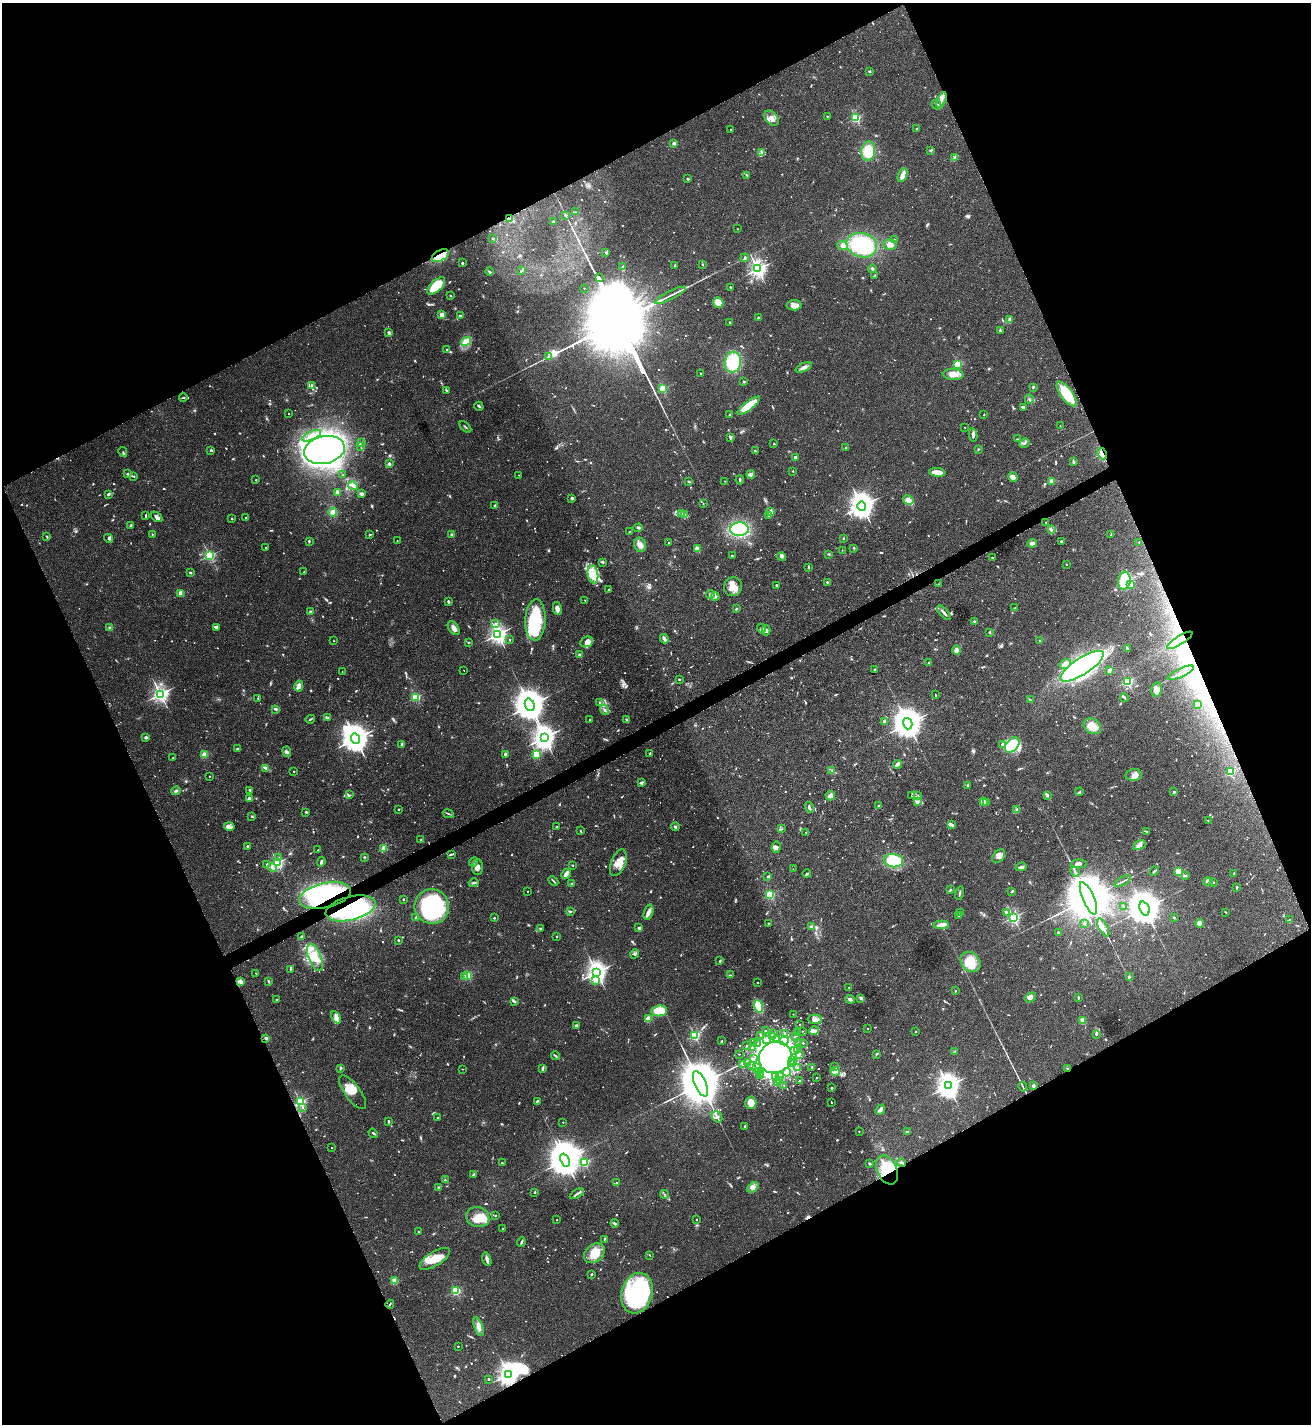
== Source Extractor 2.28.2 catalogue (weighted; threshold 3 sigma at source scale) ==
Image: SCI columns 161-5394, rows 7-5694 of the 5688 x 5698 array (HDU 1 of 3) = the unmasked area's bounding box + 8 px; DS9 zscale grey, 4 x 4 block average (1 PNG px = mean of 4 x 4 image px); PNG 1313 x 1426 px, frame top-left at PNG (2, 3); each listed source drawn as its Kron ellipse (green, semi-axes under 4 px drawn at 4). Shown black and unused: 45% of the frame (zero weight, under 2 of 3 exposures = <1% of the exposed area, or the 3 px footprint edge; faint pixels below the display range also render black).
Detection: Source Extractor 2.28.2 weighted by HDU 2 'WHT'. Background 0.0713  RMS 0.0061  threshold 0.0274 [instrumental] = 3 sigma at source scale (4.5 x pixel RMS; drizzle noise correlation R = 1.50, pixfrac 1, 0.05/0.05 arcsec/px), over >= 5 px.
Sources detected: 1336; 19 too faint to see at this stretch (4 x 4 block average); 16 inside a brighter object's white glare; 9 cosmic-ray / hot-pixel residue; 9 long thin detections or spike segments (spike, bleed or trail) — neither listed nor drawn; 35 coinciding with a brighter row at this scale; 66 inside a brighter listed object's ellipse — not listed separately; of the other 1182, all 500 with FLUX_AUTO >= 2.8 (the completeness limit of this list) listed and drawn (682 fainter detections not listed), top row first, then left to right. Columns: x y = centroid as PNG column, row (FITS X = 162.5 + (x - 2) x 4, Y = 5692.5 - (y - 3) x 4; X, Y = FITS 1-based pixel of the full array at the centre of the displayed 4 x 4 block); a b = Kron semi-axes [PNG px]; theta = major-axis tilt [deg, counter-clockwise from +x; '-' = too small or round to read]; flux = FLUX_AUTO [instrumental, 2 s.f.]
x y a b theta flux
869 71 2 2 - 12
941 100 8 2 66 14
937 105 5 2 - 5.8
827 116 2 2 - 6.1
772 118 8 6 -48 23
856 118 2 2 - 420
917 128 2 2 - 7.6
731 130 2 2 - 5.1
674 143 2 2 - 48
931 150 4 2 - 3.4
868 151 10 7 82 81
762 152 3 2 - 4.2
955 158 3 2 - 4.2
747 175 4 2 - 5
903 175 7 3 67 33
688 179 3 2 - 4
575 212 3 2 - 4
565 215 4 2 - 3.8
509 219 3 2 - 5.3
553 221 3 2 - 7.7
737 229 2 2 - 2.9
493 238 3 2 - 3.1
894 240 2 2 - 7.2
890 244 7 5 -1 23
862 245 15 12 -15 240
843 246 5 4 - 16
606 253 2 2 - 5.7
440 256 9 5 28 65
745 258 4 2 - 4.2
462 263 2 2 - 17
675 265 2 2 - 3
702 265 2 2 - 3.5
623 267 3 2 - 12
758 269 3 2 - 1700
872 269 4 2 - 5.9
521 271 3 2 - 4.6
489 272 4 2 - 4.7
875 275 3 2 - 4.4
599 278 3 2 - 2400
436 286 11 5 43 110
730 287 2 2 - 3.1
584 288 2 2 - 2.9
671 295 17 2 26 18
450 296 2 2 - 2.9
718 303 5 4 - 30
794 305 7 5 2 19
442 315 4 3 - 22
460 316 3 2 - 13
758 318 2 2 - 24
1010 320 3 2 - 15
730 322 3 2 - 3.5
1000 331 4 3 - 4.3
389 332 3 2 - 6.8
466 342 5 4 - 44
447 349 2 2 - 6.9
549 356 4 2 - 2.9
733 362 10 8 80 160
958 364 2 2 - 280
804 367 9 3 25 17
700 373 2 2 - 4.1
953 374 10 5 -3 29
744 382 2 2 - 3.3
312 386 2 2 - 2.8
1033 387 3 2 - 4.4
663 389 2 2 - 350
447 390 3 2 - 2.8
1067 394 14 6 -53 120
183 398 4 2 - 3.3
1029 399 4 2 - 4.5
479 406 5 2 - 4.9
749 406 14 4 37 110
1023 407 3 3 - 5.5
288 414 2 2 - 4.2
729 415 2 2 - 13
984 415 2 2 - 6.6
1060 426 2 2 - 3
465 427 7 2 -42 3.5
965 427 2 2 - 5
973 435 7 3 -78 9.1
312 436 10 3 25 24
731 438 4 2 - 6
1017 439 3 2 - 3
361 443 3 2 - 4.3
1024 443 5 2 - 6.6
774 444 2 2 - 4.3
361 447 4 2 - 3.6
845 447 2 2 - 3.7
978 449 2 2 - 2.8
211 450 2 2 - 20
324 450 20 13 12 2100
755 451 3 2 - 3.7
123 452 5 2 - 3.7
1102 454 6 4 -63 21
795 457 4 2 - 5.1
1073 462 2 2 - 4.8
389 464 2 2 - 42
793 471 2 2 - 8.1
937 472 8 3 -5 53
127 474 2 2 - 3.1
751 474 4 3 - 13
343 475 2 2 - 6.6
519 475 2 2 - 3.3
133 476 3 2 - 3.2
1013 477 5 4 - 28
256 480 2 2 - 7.1
740 480 4 2 - 5.8
689 481 3 2 - 3.5
725 481 2 2 - 3.1
1052 481 2 2 - 85
353 486 5 3 - 12
337 492 2 2 - 79
108 494 3 2 - 6.5
361 494 3 3 - 8.5
572 498 2 2 - 47
908 500 5 4 - 26
703 504 2 2 - 2.9
495 506 3 2 - 6.2
862 506 4 3 - 4900
333 512 4 4 - 18
771 512 2 2 - 76
681 514 4 2 - 5
685 514 4 2 - 5.2
768 515 2 2 - 6.7
146 516 3 2 - 3.2
156 517 6 3 -34 9.4
246 517 2 2 - 3
232 519 2 2 - 9.2
1046 522 2 2 - 3.6
131 525 3 2 - 3.7
638 528 4 2 - 4.1
739 529 9 7 2 340
1051 529 2 2 - 3.1
630 532 3 2 - 3.1
152 534 2 2 - 3.3
452 534 3 2 - 3.4
370 535 3 2 - 4.4
1111 535 3 2 - 5.1
47 537 3 2 - 2.8
108 538 4 3 - 6.3
843 538 2 2 - 17
309 541 3 2 - 3.5
397 541 2 2 - 3
1061 541 2 2 - 18
669 542 2 2 - 2.9
1139 542 2 2 - 5.8
1032 543 5 4 - 10
640 545 7 6 - 19
266 547 2 2 - 6.9
854 548 3 2 - 3.4
697 549 2 2 - 120
842 550 2 2 - 3
829 554 3 2 - 3.5
210 556 2 2 - 550
732 556 3 2 - 3.7
781 557 5 3 - 6.9
992 558 3 2 - 3.7
603 562 2 2 - 3.7
1066 564 2 2 - 3.2
809 567 3 2 - 3.4
190 572 3 2 - 4.5
304 572 2 2 - 6.9
593 574 9 5 -80 38
1124 581 9 6 80 170
827 582 2 2 - 13
939 584 3 2 - 2.9
1131 584 3 3 - 70
776 585 2 2 - 13
733 587 9 9 - 41
609 590 3 2 - 3.9
181 593 3 3 - 29
710 594 4 3 - 6.2
715 597 4 3 - 5.9
585 600 2 2 - 4
448 602 3 2 - 5.2
1015 608 3 2 - 3.6
557 609 6 4 -78 17
736 609 2 2 - 5.5
310 611 2 2 - 21
944 613 9 2 -46 11
535 620 20 10 88 210
974 621 3 2 - 4.3
496 624 3 2 - 5
216 627 3 3 - 5.5
110 628 3 3 - 8.4
454 628 8 4 -56 16
761 628 4 4 - 9.2
766 630 5 4 - 9.3
989 632 2 2 - 16
498 634 3 3 - 1900
664 639 5 2 - 13
510 640 2 2 - 3
1180 640 15 3 32 23
334 641 2 2 - 3.8
1040 641 2 2 - 11
468 642 2 2 - 2.9
587 642 6 5 - 23
1127 649 4 3 - 4.2
957 650 4 3 - 15
580 655 2 2 - 47
929 663 3 2 - 4.3
1065 664 6 4 33 16
1082 666 25 8 33 1000
875 669 2 2 - 18
464 670 2 2 - 3.3
1109 670 4 3 - 8.7
342 672 2 2 - 2.8
1181 673 14 2 26 13
679 679 2 2 - 9.3
1127 681 2 2 - 530
299 686 5 4 - 17
1157 689 7 5 78 17
160 694 2 2 - 1500
935 695 2 2 - 5.5
416 697 2 2 - 340
258 698 2 2 - 4.5
1124 698 4 2 - 5.2
1030 700 3 2 - 3.3
599 703 3 2 - 3.2
1197 704 3 2 - 3.3
530 705 6 4 -70 9100
276 709 2 2 - 3.5
605 710 5 2 - 6.5
327 718 3 2 - 3.4
310 719 4 2 - 3.7
589 719 2 2 - 3.7
626 720 4 3 - 6.4
885 721 2 2 - 43
908 724 6 4 -73 8600
1092 726 9 7 -34 62
146 737 2 2 - 32
544 738 4 3 - 3300
355 739 5 4 - 6300
402 744 4 2 - 6.6
1002 744 2 2 - 14
1012 745 9 6 47 120
237 749 2 2 - 7.2
287 752 5 3 - 6.9
650 753 3 2 - 3
505 754 2 2 - 35
537 754 2 2 - 300
204 755 2 2 - 160
173 758 2 2 - 3
897 764 4 2 - 27
266 768 4 3 - 8.6
294 771 2 2 - 3.8
832 771 3 2 - 3.7
1230 772 2 2 - 280
1134 775 8 5 5 19
209 776 2 2 - 3.9
641 783 4 2 - 6
968 785 2 2 - 13
250 790 2 2 - 7.9
176 791 4 2 - 8
1079 792 4 2 - 5.1
1174 792 4 2 - 3.4
350 795 3 2 - 3
1047 795 4 3 - 7.4
830 796 4 4 - 13
912 796 3 2 - 3.3
918 796 2 2 - 3.1
250 799 4 2 - 13
917 802 4 3 - 6.7
983 802 4 3 - 21
987 802 3 2 - 2.9
879 806 2 2 - 3
809 807 6 3 -72 7.8
399 809 3 2 - 2.9
1017 809 3 2 - 5.7
306 812 3 2 - 3
448 814 6 2 -26 4.2
252 817 2 2 - 3
1208 820 2 2 - 5.6
951 825 3 3 - 5
229 826 5 4 - 12
557 827 4 2 - 3.9
675 827 4 2 - 7.9
781 829 3 2 - 3.7
580 831 3 2 - 3.2
1146 831 2 2 - 3.3
806 832 2 2 - 5.1
421 840 2 2 - 4.9
1139 845 6 3 29 12
247 846 2 2 - 14
776 847 5 4 - 9.9
384 848 2 2 - 130
318 850 2 2 - 4.6
451 854 3 2 - 4
999 856 7 5 49 19
364 857 2 2 - 2.9
279 858 2 2 - 3.2
894 861 9 6 -7 180
321 862 5 2 - 6.6
474 862 5 2 - 4.2
277 863 2 2 - 670
618 863 14 7 69 38
1079 864 8 2 -1 11
267 865 3 2 - 4.7
573 865 2 2 - 7.5
477 867 8 5 87 16
1021 867 6 2 17 9.7
273 868 4 3 - 7.4
793 869 2 2 - 2.8
1154 871 5 2 - 5.9
1075 872 5 2 - 7.1
1178 872 2 2 - 280
1234 873 2 2 - 3.1
566 874 5 2 - 26
807 874 4 2 - 4.3
768 876 2 2 - 16
1186 876 3 2 - 8.1
553 881 5 2 - 5
1122 881 9 2 29 6.3
1208 882 5 2 - 6.6
1213 882 2 2 - 8.6
474 883 5 2 - 6.2
572 884 4 2 - 3.5
1237 887 3 2 - 2.9
950 890 2 2 - 3.7
528 891 2 2 - 3.8
1012 891 3 2 - 3.3
960 893 7 2 79 6
325 895 26 12 13 530
770 895 2 2 - 330
1088 898 17 5 -67 45000
403 899 2 2 - 3.4
1124 906 2 2 - 3
432 907 17 17 - 530
351 908 25 11 14 480
1144 908 7 5 -70 13000
571 911 2 2 - 2.8
648 912 8 4 73 15
960 912 3 2 - 6.1
1226 912 2 2 - 2.8
1007 913 3 2 - 8.2
959 916 2 2 - 12
416 917 2 2 - 20
1013 917 2 2 - 760
1174 917 2 2 - 5.2
494 918 2 2 - 5
1289 920 4 2 - 5.7
768 923 2 2 - 9.2
1200 923 4 3 - 35
1085 924 2 2 - 17
941 925 8 4 2 18
811 927 4 2 - 8.1
540 928 3 2 - 3.5
639 928 3 2 - 7
1103 928 10 2 -62 15
1058 933 3 3 - 4.2
557 936 2 2 - 6.9
301 937 4 2 - 4.1
398 940 2 2 - 14
635 954 4 3 - 6.1
315 957 14 6 -69 57
720 961 2 2 - 4.3
971 962 11 9 -45 63
290 969 3 2 - 3.7
597 972 3 3 - 2600
256 973 2 2 - 3.1
731 975 3 2 - 3
468 976 2 2 - 220
464 977 2 2 - 31
1129 977 2 2 - 6.7
595 980 4 3 - 9.3
240 981 4 3 - 18
269 981 3 2 - 4.2
758 982 2 2 - 5.4
849 987 2 2 - 3.1
955 991 2 2 - 7
1030 997 6 4 34 13
1078 997 3 2 - 3.3
861 998 3 3 - 8.4
277 999 2 2 - 5.4
850 999 5 3 - 9.4
514 1002 4 2 - 5.1
758 1006 6 3 -73 120
659 1011 8 5 6 68
793 1014 2 2 - 3
336 1017 6 4 -59 15
648 1019 2 2 - 140
815 1019 7 4 -2 17
1083 1021 2 2 - 97
800 1024 2 2 - 4
576 1025 3 3 - 5.9
868 1028 2 2 - 3.3
765 1031 2 2 - 6.3
802 1031 2 2 - 4.7
814 1031 5 3 - 13
916 1032 2 2 - 2.8
774 1033 2 2 - 3
798 1033 2 2 - 11
785 1034 2 2 - 2.9
1096 1034 3 3 - 4.7
694 1035 2 2 - 500
761 1035 2 2 - 3.5
795 1036 4 2 - 3.4
772 1037 2 2 - 9.4
266 1038 3 2 - 6.9
767 1039 2 2 - 30
776 1039 3 2 - 7.7
722 1041 2 2 - 8.3
784 1041 5 2 - 9.2
754 1043 2 2 - 4.9
758 1043 3 2 - 2.9
798 1043 2 2 - 3.2
803 1043 2 2 - 5.2
747 1046 2 2 - 6.5
752 1048 2 2 - 9.2
798 1050 2 2 - 2.9
794 1051 2 2 - 3.6
954 1052 3 2 - 7.7
739 1054 2 2 - 3
799 1054 2 2 - 4.2
876 1054 3 2 - 3.1
555 1056 4 2 - 5.7
775 1057 17 15 31 8300
753 1059 2 2 - 3.7
792 1061 2 2 - 6.3
747 1062 2 2 - 3.6
791 1063 2 2 - 5.4
793 1063 2 2 - 4.5
742 1065 2 2 - 3.1
751 1066 2 2 - 3.2
756 1067 2 2 - 3.7
797 1067 2 2 - 2.8
812 1067 2 2 - 23
834 1067 2 2 - 2.9
543 1068 4 2 - 7.4
340 1069 3 2 - 3.5
462 1069 2 2 - 2.9
1067 1069 2 2 - 7.2
835 1071 5 4 - 14
758 1072 2 2 - 4
787 1072 4 2 - 6.2
761 1074 2 2 - 4.2
761 1076 2 2 - 3.3
775 1076 2 2 - 5.2
780 1076 2 2 - 5.1
817 1078 2 2 - 7.2
779 1080 2 2 - 4.5
799 1081 2 2 - 2.8
777 1083 2 2 - 42
700 1084 14 5 -66 32000
784 1085 2 2 - 3
948 1086 4 3 - 3800
1034 1086 2 2 - 35
1023 1087 5 2 - 3.7
832 1088 2 2 - 19
353 1092 20 7 -53 46
537 1101 3 2 - 5.5
300 1102 2 2 - 610
831 1102 2 2 - 3.5
751 1103 6 5 - 35
302 1108 2 2 - 3.6
880 1110 5 2 - 20
717 1117 6 5 - 15
438 1118 2 2 - 6.2
388 1121 3 2 - 4.8
563 1122 2 2 - 3.9
745 1126 2 2 - 13
859 1131 2 2 - 4.6
907 1132 3 2 - 5.8
373 1133 5 2 - 6.8
332 1147 2 2 - 3
565 1160 7 4 -65 10000
584 1162 2 2 - 400
502 1163 2 2 - 3.7
869 1163 3 2 - 3.8
902 1163 4 2 - 5.6
887 1170 15 10 -66 140
474 1175 3 2 - 9.6
445 1180 2 2 - 3.7
617 1183 2 2 - 4.5
439 1187 3 2 - 4
753 1187 6 4 40 16
535 1192 2 2 - 12
577 1194 8 2 31 8.8
664 1194 5 2 - 3.9
495 1215 2 2 - 5.8
478 1217 12 10 -17 46
696 1219 2 2 - 5.8
557 1220 2 2 - 3.6
615 1223 4 3 - 5.9
503 1228 2 2 - 3.2
419 1232 2 2 - 3.3
604 1239 2 2 - 2.9
521 1242 5 2 - 6.1
594 1253 11 8 41 72
649 1255 2 2 - 3
435 1259 17 7 32 78
487 1259 7 3 -74 13
592 1274 2 2 - 5.7
394 1281 2 2 - 180
455 1291 2 2 - 360
637 1293 21 15 73 530
390 1304 4 2 - 3.1
478 1327 10 4 -71 23
458 1346 2 2 - 6.3
508 1374 3 3 - 2800
489 1379 2 2 - 11
Overlapping masked pixels (flux is a lower limit): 8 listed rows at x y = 440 256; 1102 454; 325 895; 351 908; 1067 1069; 902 1163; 887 1170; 508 1374
Diffuse or blended objects may show on this block-average render without a row.